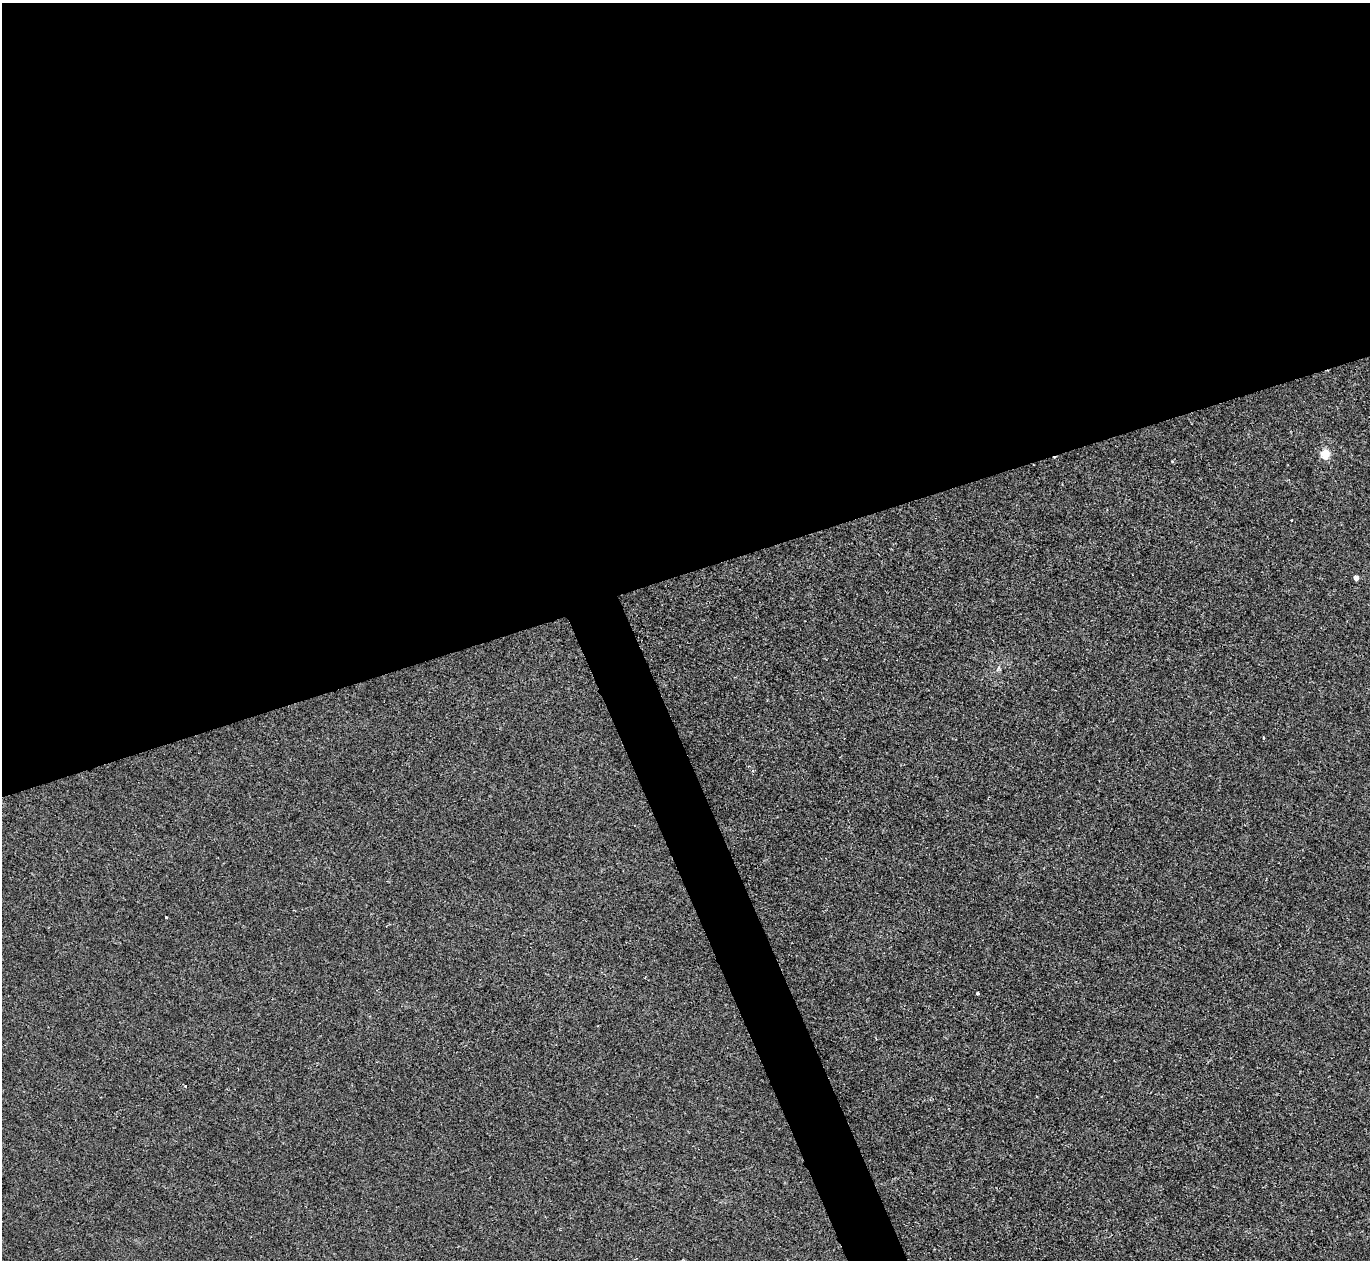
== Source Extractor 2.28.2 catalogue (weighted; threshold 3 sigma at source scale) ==
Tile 2 of 4 x 4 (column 2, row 1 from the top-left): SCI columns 1369-2736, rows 3924-5181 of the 5471 x 5459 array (HDU 1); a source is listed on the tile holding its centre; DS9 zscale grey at full resolution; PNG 1372 x 1262 px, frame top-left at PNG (2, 3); no overlay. Shown black and unused: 48% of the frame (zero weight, under 2 of 3 exposures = <1% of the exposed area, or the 3 px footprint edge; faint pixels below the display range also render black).
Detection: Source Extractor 2.28.2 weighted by HDU 2 'WHT'; one run over the whole footprint, this tile lists its part. Background -4.43e-06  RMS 0.0032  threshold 0.0146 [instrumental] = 3 sigma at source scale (4.5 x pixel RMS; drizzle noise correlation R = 1.50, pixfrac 1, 0.05/0.05 arcsec/px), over >= 5 px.
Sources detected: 9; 1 cosmic-ray / hot-pixel residue — not listed; the other 8 listed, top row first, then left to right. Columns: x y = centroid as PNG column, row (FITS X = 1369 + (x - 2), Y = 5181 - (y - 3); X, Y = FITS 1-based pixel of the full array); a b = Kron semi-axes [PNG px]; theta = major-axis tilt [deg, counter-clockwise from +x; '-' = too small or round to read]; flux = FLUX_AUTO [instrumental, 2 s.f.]
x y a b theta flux
1325 454 5 5 - 17
1356 577 4 4 - 2.4
999 668 7 5 -62 0.61
749 766 3 3 - 0.44
753 771 3 3 - 0.79
166 917 3 3 - 0.42
978 993 4 3 - 0.69
185 1086 3 3 - 0.45